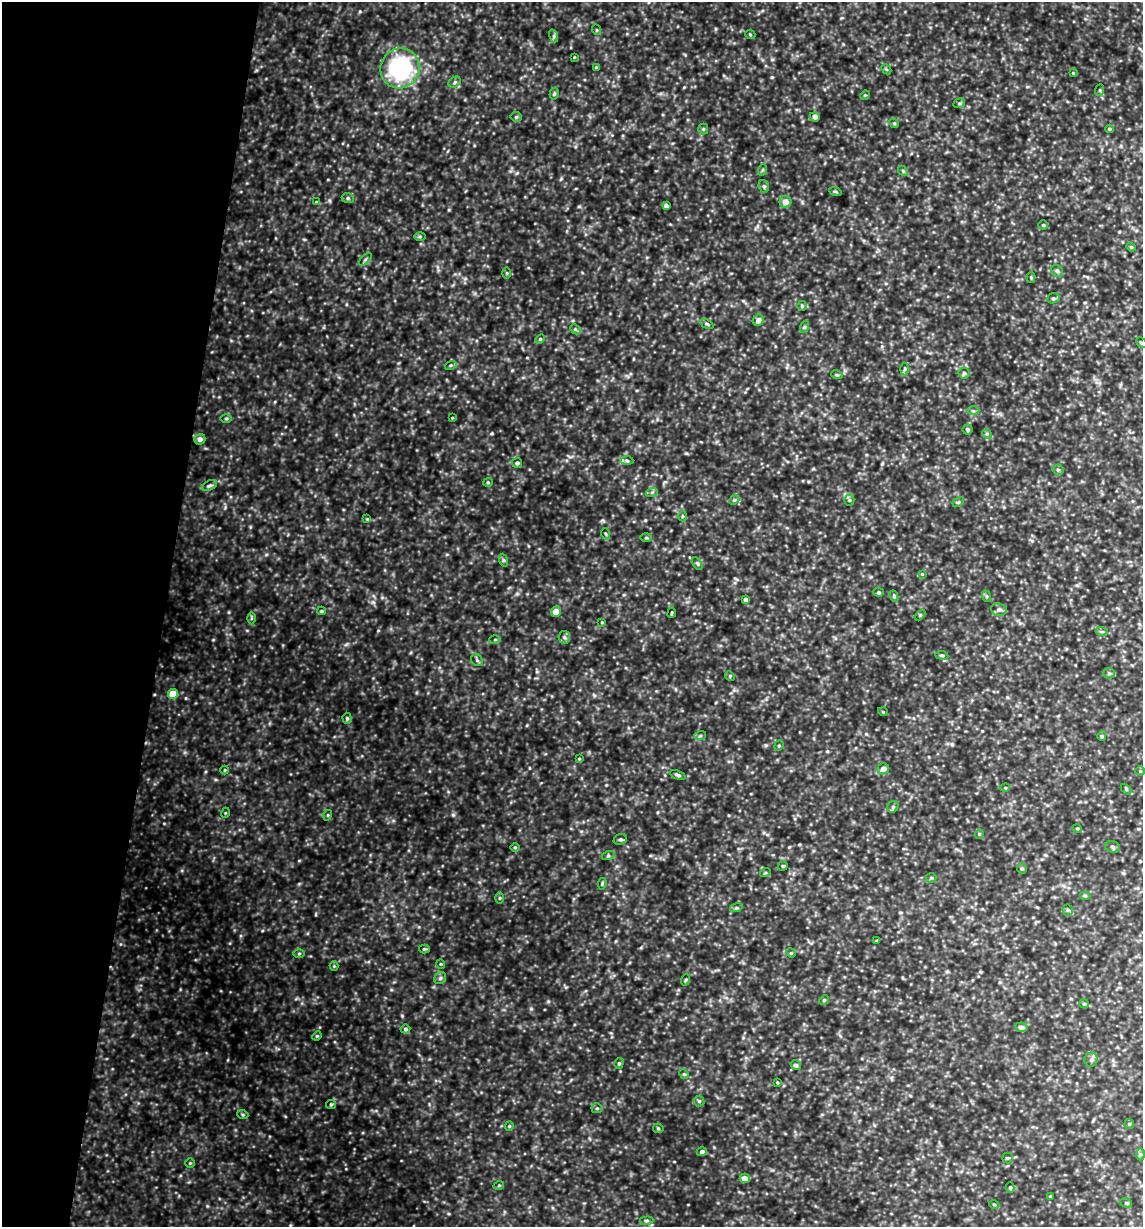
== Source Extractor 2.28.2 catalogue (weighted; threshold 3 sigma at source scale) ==
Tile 9 of 4 x 4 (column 1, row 3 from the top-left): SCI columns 118-1258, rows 1225-2449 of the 4916 x 4899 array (HDU 1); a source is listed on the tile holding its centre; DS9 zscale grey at full resolution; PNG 1145 x 1229 px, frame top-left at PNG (2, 2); each listed source drawn as its Kron ellipse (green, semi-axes under 4 px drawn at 4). Shown black and unused: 14% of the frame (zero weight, under 3 of 4 exposures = <1% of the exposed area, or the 3 px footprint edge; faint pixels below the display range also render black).
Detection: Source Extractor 2.28.2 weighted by HDU 2 'WHT'; one run over the whole footprint, this tile lists its part. Background 0.424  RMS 0.053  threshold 0.239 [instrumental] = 3 sigma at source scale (4.5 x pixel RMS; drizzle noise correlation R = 1.50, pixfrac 1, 0.05/0.05 arcsec/px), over >= 5 px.
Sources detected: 152; all 152 listed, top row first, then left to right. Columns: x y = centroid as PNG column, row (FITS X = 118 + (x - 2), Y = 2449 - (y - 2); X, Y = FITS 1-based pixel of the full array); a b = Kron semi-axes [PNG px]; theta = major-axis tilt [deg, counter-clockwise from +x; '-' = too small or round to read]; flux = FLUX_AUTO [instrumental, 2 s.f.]
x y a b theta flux
597 30 5 3 - 4.7
750 34 5 3 - 5
554 36 6 4 -73 9
574 57 3 3 - 3.5
596 67 4 4 - 5.1
400 68 20 19 - 580
886 69 6 4 -44 6.6
1073 73 4 4 - 4.4
455 82 6 5 - 9.3
1100 90 6 4 70 6.7
554 94 6 4 78 7.3
865 95 5 4 - 5.2
959 103 6 4 20 7.7
516 117 5 5 - 7.3
815 117 5 4 - 21
894 123 5 4 - 6
703 129 5 5 - 7
1110 129 4 4 - 5.8
762 170 6 4 71 6.2
903 171 5 4 - 6.8
764 186 6 5 - 9.5
835 191 6 4 -19 6.4
348 198 6 5 - 8.6
316 202 4 4 - 4.1
785 202 6 6 - 40
666 206 4 4 - 16
1043 225 4 4 - 6.9
420 236 6 4 0 7.2
1131 247 5 4 - 6.7
365 259 8 3 45 7.4
1057 271 6 5 - 9.2
507 273 5 3 - 5.6
1031 277 5 4 - 5.9
1053 298 6 5 - 9.9
802 306 5 5 - 7.3
758 320 6 5 - 29
707 324 7 4 -27 8.2
804 327 6 4 71 7.2
575 329 6 4 -46 7.9
540 339 5 3 - 5.9
1141 343 6 4 -45 6.2
451 365 6 4 17 7
905 369 6 4 88 7.6
964 373 5 5 - 9.2
837 375 6 3 -18 5.4
973 411 6 4 -1 7.7
226 418 5 3 - 6.5
452 418 4 3 - 3.9
967 429 5 5 - 8
987 434 5 4 - 7.6
200 439 5 5 - 21
627 461 6 4 -3 9.2
517 463 5 5 - 13
1058 470 5 5 - 8.4
488 482 5 4 - 5.8
210 485 8 4 27 10
652 492 6 4 19 8.6
734 500 5 4 - 7.2
849 500 5 5 - 8.1
958 502 6 4 32 6.6
682 516 5 3 - 5.6
367 519 4 4 - 5.6
606 534 6 3 -70 6.1
646 538 6 4 0 6.1
503 560 6 4 -71 8.2
697 563 7 4 -58 7.9
922 574 4 4 - 5
879 592 5 4 - 8
894 596 6 4 -64 7
986 596 6 4 -71 6.6
746 600 4 4 - 19
999 610 8 6 -7 15
322 611 4 4 - 6.1
556 612 5 5 - 53
672 613 5 2 - 5.3
920 615 6 4 45 6
251 618 6 4 90 6.7
602 622 3 3 - 4.2
1102 632 6 4 -18 6.6
564 637 6 5 - 12
495 640 5 3 - 5.3
942 655 6 3 -8 6.6
477 660 6 5 - 9
1109 673 5 5 - 9.1
730 676 5 4 - 6.2
173 694 5 5 - 99
883 712 5 3 - 4.2
347 718 5 4 - 7.6
700 736 6 4 19 7.1
1102 736 5 4 - 5.9
779 746 5 4 - 6.6
579 759 3 3 - 4.6
883 769 6 5 - 35
225 770 4 4 - 5
1140 771 5 5 - 6.6
678 775 8 4 -22 10
1005 788 5 3 - 5.1
1126 789 6 4 -47 6.1
893 807 6 5 - 11
225 813 5 3 - 4.9
328 815 5 3 - 4.7
1077 828 5 3 - 4.6
979 834 4 4 - 5.7
620 839 7 5 21 9.7
515 847 5 3 - 5
1113 847 7 5 -18 12
608 856 6 4 18 7.7
783 866 5 4 - 5.8
1022 868 5 5 - 8.3
765 873 5 3 - 5.9
931 878 5 4 - 7
602 884 6 4 80 6
1085 896 6 4 0 6.7
500 898 6 4 90 6.8
736 908 6 4 17 8.1
1068 910 5 5 - 8.9
877 940 4 3 - 5.7
424 949 5 4 - 6.5
299 953 5 4 - 6.6
791 953 5 4 - 5.2
441 964 5 3 - 4.3
334 966 4 4 - 5.4
440 978 6 5 - 10
685 980 6 3 70 5.9
824 1000 5 4 - 6.8
1084 1004 5 4 - 6.7
1021 1027 6 5 - 19
405 1029 5 4 - 9.5
317 1036 5 4 - 6.2
1091 1060 7 6 - 16
619 1063 5 4 - 8.2
796 1065 5 4 - 8.8
684 1074 5 4 - 6.3
777 1082 3 3 - 5
699 1101 5 5 - 7.4
331 1104 5 4 - 7
597 1108 5 5 - 7.9
243 1115 5 3 - 5.5
1129 1124 5 5 - 6.1
509 1126 5 4 - 5.5
658 1128 5 5 - 7.1
702 1152 5 4 - 16
1141 1154 6 4 -90 8.7
1008 1158 5 5 - 7.1
190 1163 4 4 - 5.9
745 1178 5 4 - 37
499 1185 5 3 - 5.4
1010 1187 5 4 - 7.9
1050 1196 3 3 - 4.7
1126 1203 6 4 -20 7.7
994 1204 5 3 - 4.7
646 1221 7 4 6 9.1
Unlisted compact peaks at least as high as the median listed source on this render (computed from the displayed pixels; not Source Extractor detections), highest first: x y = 453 815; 213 640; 373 602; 360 11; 492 433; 686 453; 228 1060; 250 527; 766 745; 548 1001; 772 77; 402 1016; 346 644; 517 173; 207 1206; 378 630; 449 210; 266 555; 531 1009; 602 520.